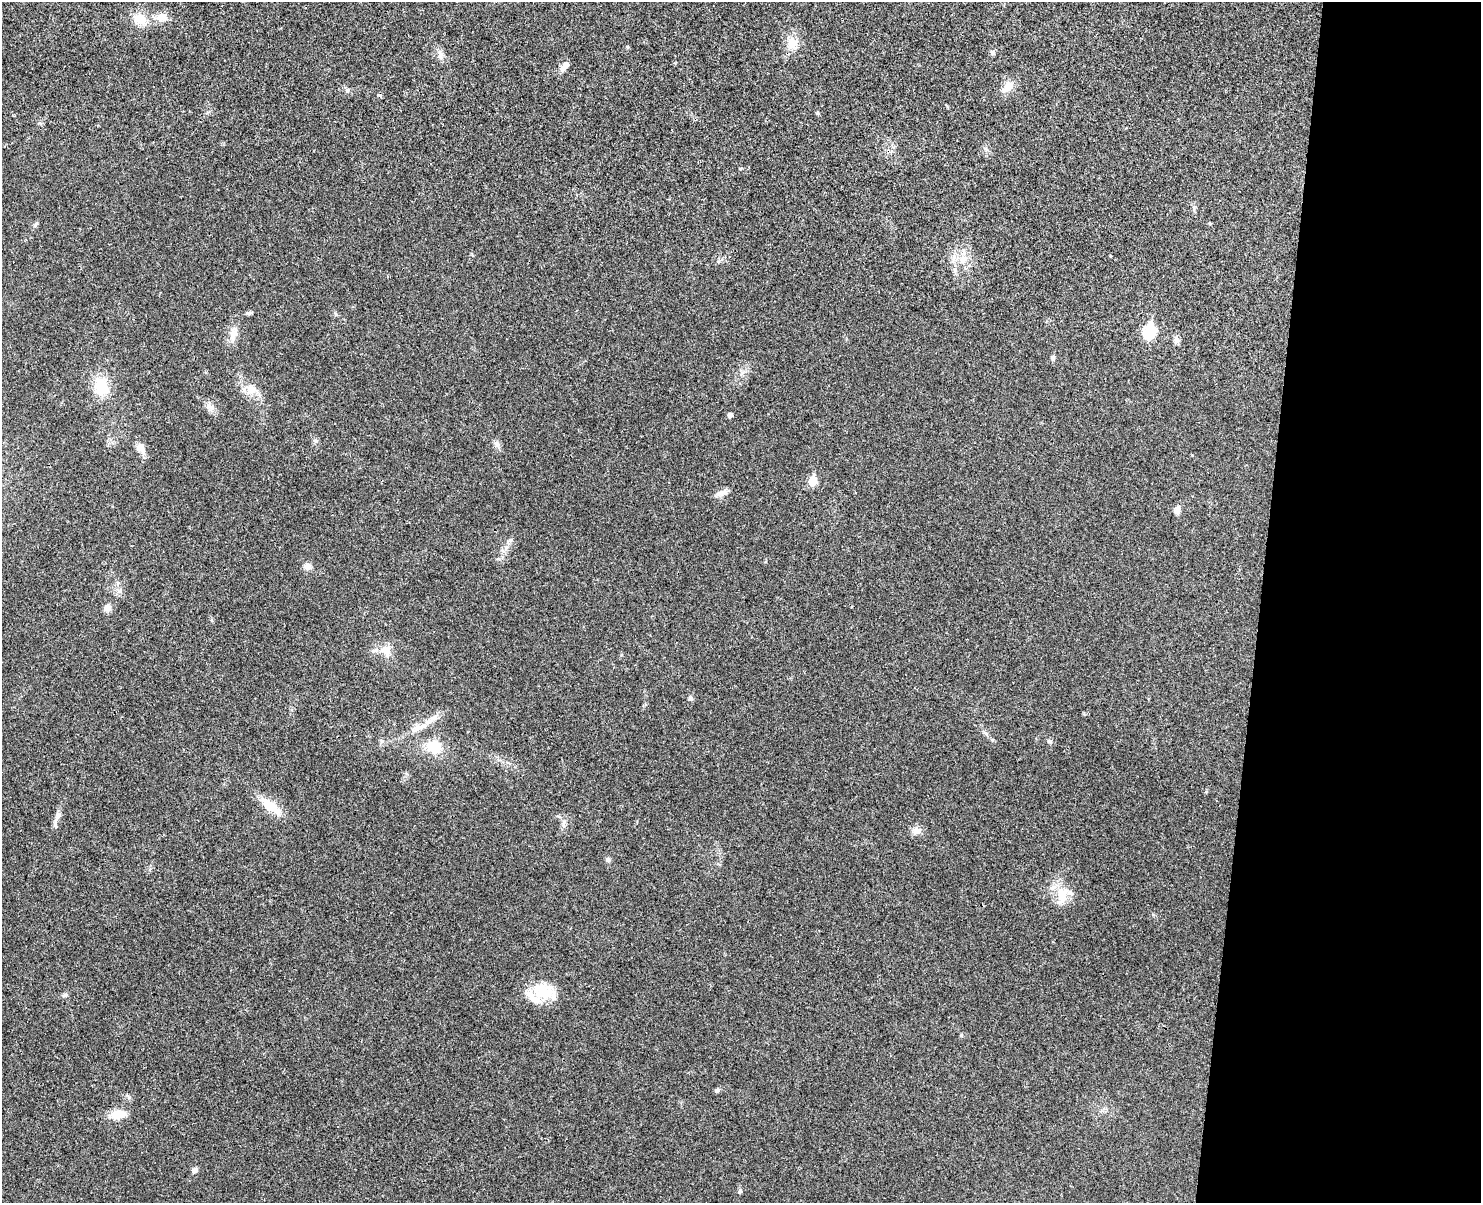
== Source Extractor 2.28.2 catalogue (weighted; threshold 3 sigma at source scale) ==
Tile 9 of 3 x 4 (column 3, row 3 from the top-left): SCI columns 3129-4607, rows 1218-2418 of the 4893 x 4832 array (HDU 1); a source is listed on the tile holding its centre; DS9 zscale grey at full resolution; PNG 1483 x 1205 px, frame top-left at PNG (2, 2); no overlay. Shown black and unused: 15% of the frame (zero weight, under 3 of 4 exposures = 6% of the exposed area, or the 3 px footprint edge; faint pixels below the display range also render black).
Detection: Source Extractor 2.28.2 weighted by HDU 2 'WHT'; one run over the whole footprint, this tile lists its part. Background 0.0307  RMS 0.0048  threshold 0.0214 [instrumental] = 3 sigma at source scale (4.5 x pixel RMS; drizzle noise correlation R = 1.50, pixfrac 1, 0.05/0.05 arcsec/px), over >= 5 px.
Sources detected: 47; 1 cosmic-ray / hot-pixel residue — not listed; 4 inside a brighter listed object's ellipse — not listed separately; the other 42 listed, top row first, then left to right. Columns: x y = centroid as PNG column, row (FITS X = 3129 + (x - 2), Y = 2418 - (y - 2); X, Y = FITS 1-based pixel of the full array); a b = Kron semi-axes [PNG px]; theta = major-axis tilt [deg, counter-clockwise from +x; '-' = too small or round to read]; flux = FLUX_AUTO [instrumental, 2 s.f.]
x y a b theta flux
162 17 13 10 -2 4.6
140 19 17 15 -35 7.5
792 43 17 13 -71 6.3
993 52 7 6 - 1.1
440 55 13 7 -76 2.4
564 66 13 6 49 3.1
1008 87 19 11 55 4.6
35 225 7 4 71 0.78
963 259 14 11 43 5.3
1149 331 7 6 - 41
233 335 17 10 75 4.2
1176 340 9 7 -90 1.6
1053 357 7 6 - 0.9
101 386 19 15 -75 14
251 389 15 13 15 5.3
210 407 12 6 -25 2.2
730 415 5 4 - 1.7
497 444 10 6 -52 1.6
140 448 12 10 -35 3
812 481 6 5 - 15
722 493 17 6 20 2.6
1178 509 8 7 - 1.9
307 567 9 8 - 2.5
107 608 9 8 - 2.6
211 620 6 4 -89 0.6
386 651 16 9 -71 4.2
690 698 6 6 - 0.97
417 728 21 6 37 4.5
1049 741 7 5 -32 1
434 747 15 13 -18 12
1206 792 5 4 - 0.5
270 806 29 10 -38 9.6
57 817 12 5 50 2
916 831 12 9 -11 2.8
608 859 7 5 -86 1.1
1062 895 26 14 82 9.4
544 991 27 20 -11 15
65 995 7 4 2 0.8
717 1090 7 5 35 1.1
118 1114 18 10 11 6.8
194 1170 7 6 - 1.4
740 1191 6 5 - 0.97
Unlisted compact peaks at least as high as the median listed source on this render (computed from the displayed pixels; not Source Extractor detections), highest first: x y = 961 1035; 347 90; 740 169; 316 441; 1153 914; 627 47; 817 113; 743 372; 1192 455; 558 816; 564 822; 621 655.